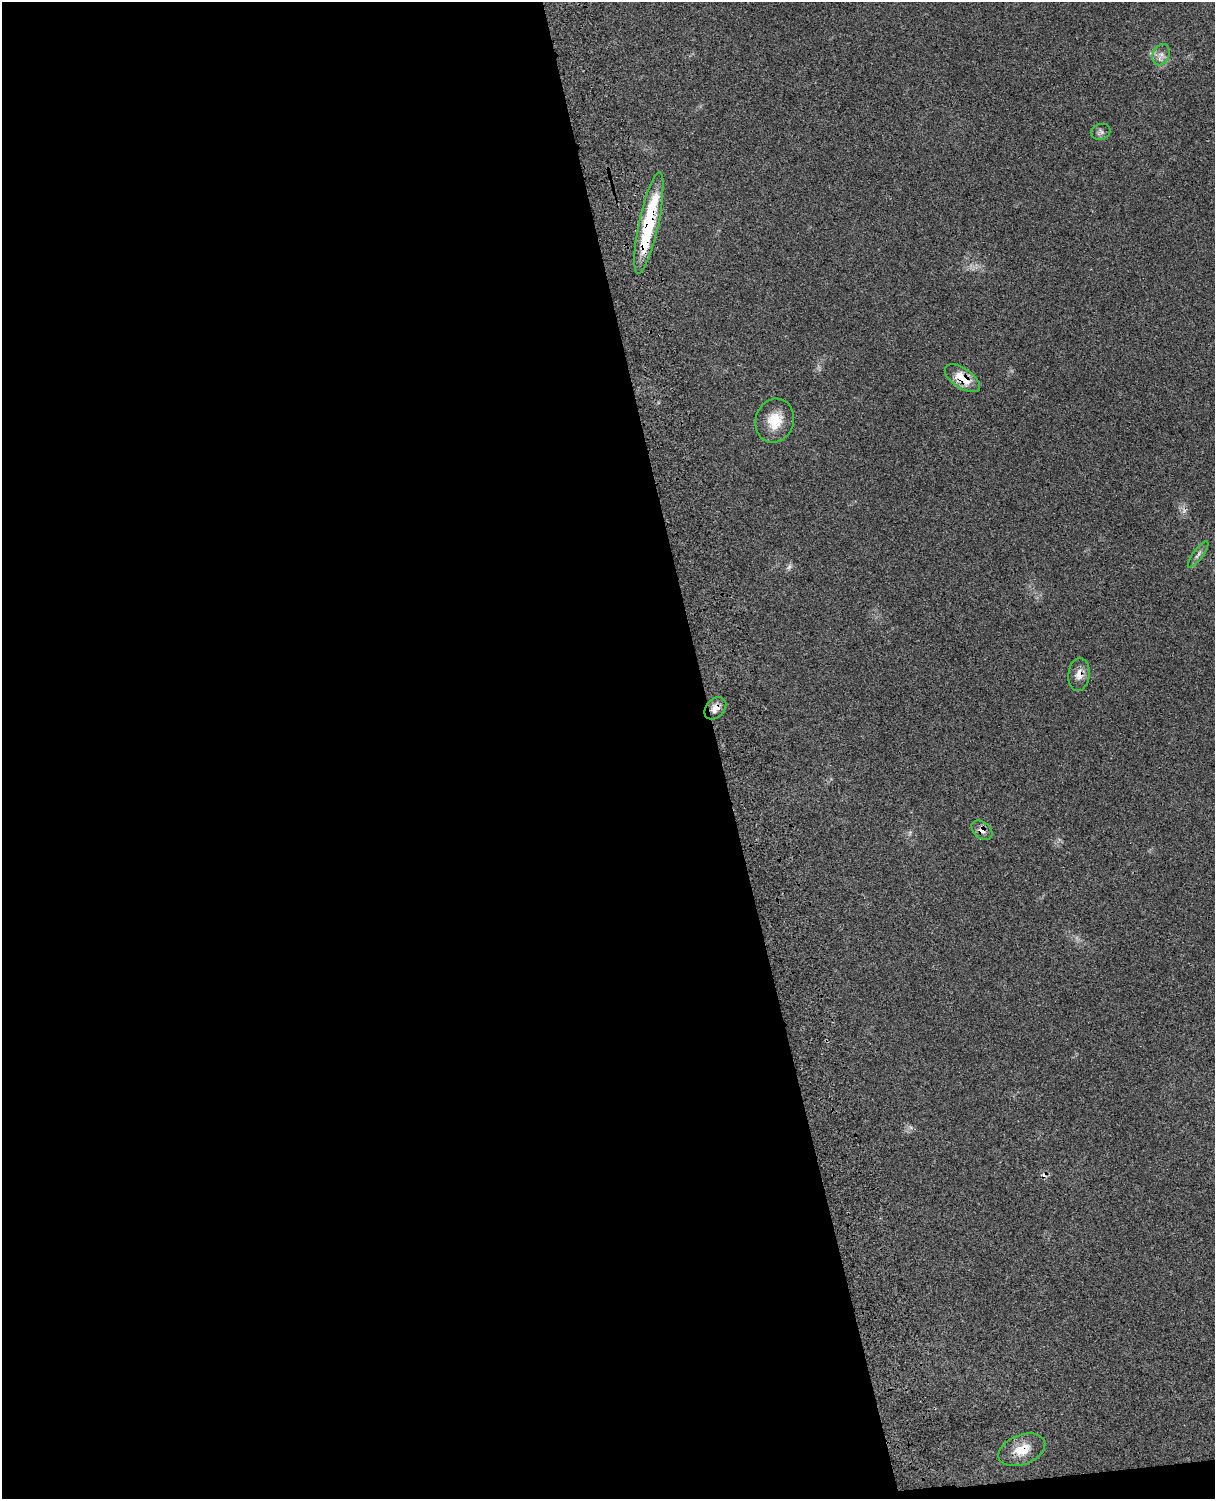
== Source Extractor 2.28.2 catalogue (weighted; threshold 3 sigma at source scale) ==
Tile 9 of 4 x 3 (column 1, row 3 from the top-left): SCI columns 118-1330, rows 276-1772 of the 5088 x 4928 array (HDU 1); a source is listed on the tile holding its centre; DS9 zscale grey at full resolution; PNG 1217 x 1501 px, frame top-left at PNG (2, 2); each listed source drawn as its Kron ellipse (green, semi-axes under 4 px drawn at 4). Shown black and unused: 60% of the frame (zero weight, under 3 of 4 exposures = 6% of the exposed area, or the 3 px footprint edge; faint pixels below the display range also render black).
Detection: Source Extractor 2.28.2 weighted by HDU 2 'WHT'; one run over the whole footprint, this tile lists its part. Background 0.0761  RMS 0.0058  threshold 0.026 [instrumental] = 3 sigma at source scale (4.5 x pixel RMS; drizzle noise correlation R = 1.50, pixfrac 1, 0.05/0.05 arcsec/px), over >= 5 px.
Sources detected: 14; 1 too faint to see at this stretch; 1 inside a brighter object's white glare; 2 cosmic-ray / hot-pixel residue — neither listed nor drawn; the other 10 listed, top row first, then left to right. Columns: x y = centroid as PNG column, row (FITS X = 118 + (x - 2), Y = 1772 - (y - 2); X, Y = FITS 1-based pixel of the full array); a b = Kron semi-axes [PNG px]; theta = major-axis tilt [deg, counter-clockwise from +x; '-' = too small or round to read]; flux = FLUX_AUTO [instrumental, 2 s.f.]
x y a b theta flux
1161 55 11 8 66 3.3
1101 132 10 8 15 1.8
649 223 52 10 78 46
962 378 20 10 -34 12
775 421 22 19 71 13
1198 554 16 5 53 2.1
1079 674 16 10 84 5.2
715 708 13 9 47 4.5
982 830 12 8 -41 3.7
1022 1450 24 14 22 12
Overlapping masked pixels (flux is a lower limit): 6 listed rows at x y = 649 223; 962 378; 1079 674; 715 708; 982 830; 1022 1450